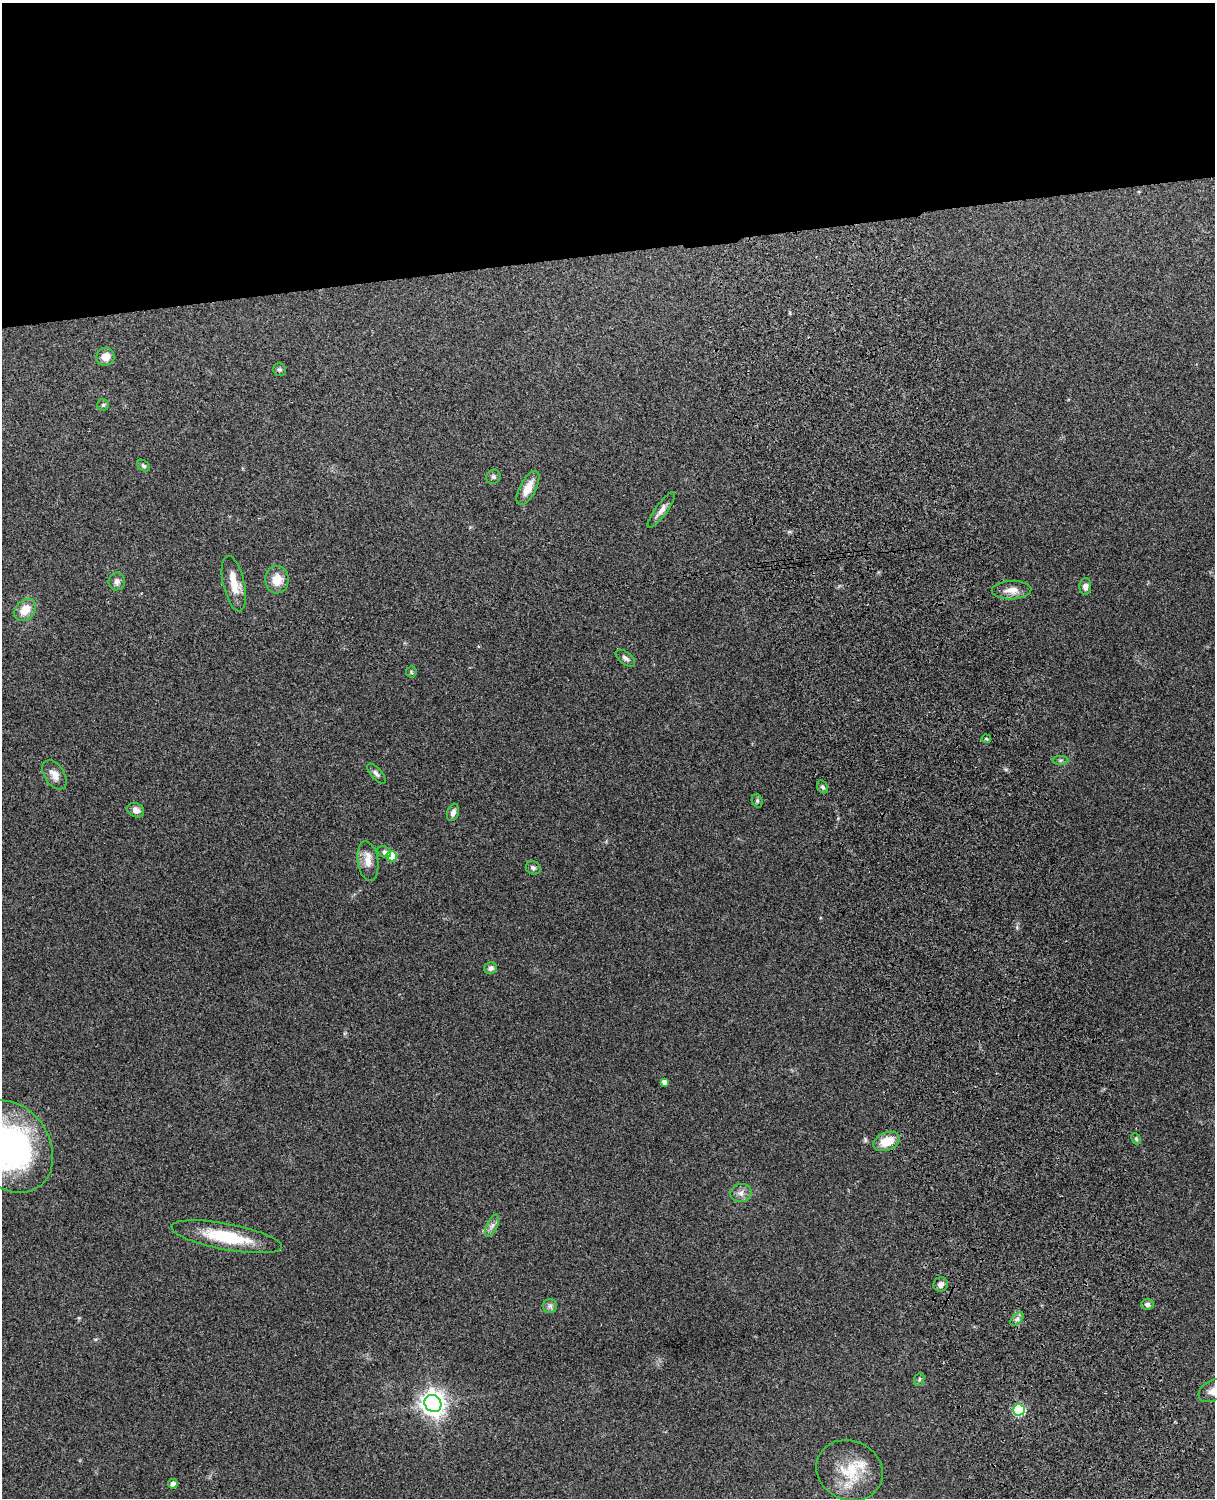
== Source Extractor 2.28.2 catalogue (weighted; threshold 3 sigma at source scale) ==
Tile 2 of 4 x 3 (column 2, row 1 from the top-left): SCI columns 1331-2543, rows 3156-4651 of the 5089 x 4928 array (HDU 1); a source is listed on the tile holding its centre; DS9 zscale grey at full resolution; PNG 1217 x 1500 px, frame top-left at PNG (2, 3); each listed source drawn as its Kron ellipse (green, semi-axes under 4 px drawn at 4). Shown black and unused: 17% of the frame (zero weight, under 3 of 4 exposures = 6% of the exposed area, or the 3 px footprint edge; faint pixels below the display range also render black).
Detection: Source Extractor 2.28.2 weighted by HDU 2 'WHT'; one run over the whole footprint, this tile lists its part. Background 0.228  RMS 0.0083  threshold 0.0375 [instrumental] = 3 sigma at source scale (4.5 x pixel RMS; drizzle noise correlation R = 1.50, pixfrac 1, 0.05/0.05 arcsec/px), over >= 5 px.
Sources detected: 45; all 45 listed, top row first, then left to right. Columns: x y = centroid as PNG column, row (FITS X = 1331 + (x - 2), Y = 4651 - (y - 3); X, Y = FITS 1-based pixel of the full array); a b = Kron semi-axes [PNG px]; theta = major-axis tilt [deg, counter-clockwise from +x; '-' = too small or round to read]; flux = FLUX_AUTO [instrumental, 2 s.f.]
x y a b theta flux
105 357 9 9 - 8.1
279 369 6 6 - 1.6
103 405 6 5 - 1.3
143 466 7 5 -40 1.6
493 477 7 6 - 1.8
528 488 19 8 62 12
661 510 22 6 54 5.5
277 580 14 12 -89 12
117 581 9 8 - 4.1
234 584 28 10 -77 14
1085 586 8 6 86 4
1011 590 20 9 2 8
25 610 12 9 47 12
625 658 11 6 -38 2.8
411 672 5 5 - 1.1
986 739 5 3 - 0.96
1060 760 8 4 0 1.6
376 774 12 5 -49 2.6
54 775 16 10 -57 7
823 787 7 5 -60 1.8
757 801 7 5 -71 1.5
136 810 9 7 -29 4.6
453 812 9 6 72 3.5
384 852 7 5 -31 2.7
392 856 5 5 - 25
368 861 20 10 -81 9.2
533 868 7 6 - 2.2
490 968 6 6 - 3.2
664 1082 4 4 - 3.4
1136 1139 6 4 -67 1.1
887 1141 14 9 22 16
11 1147 49 39 -55 190
741 1193 10 9 - 5.1
492 1226 12 5 64 3.4
227 1237 56 13 -11 42
941 1284 7 7 - 3.4
1147 1304 6 5 - 2.3
550 1306 7 7 - 2.5
1017 1319 8 5 44 2.4
919 1379 7 5 69 1.4
1212 1391 15 10 31 6
433 1403 9 8 - 730
1019 1410 6 5 - 76
850 1470 34 29 -25 37
173 1484 5 4 - 4.3
Isophote crosses this tile's border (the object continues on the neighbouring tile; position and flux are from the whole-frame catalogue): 2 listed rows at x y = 11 1147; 1212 1391